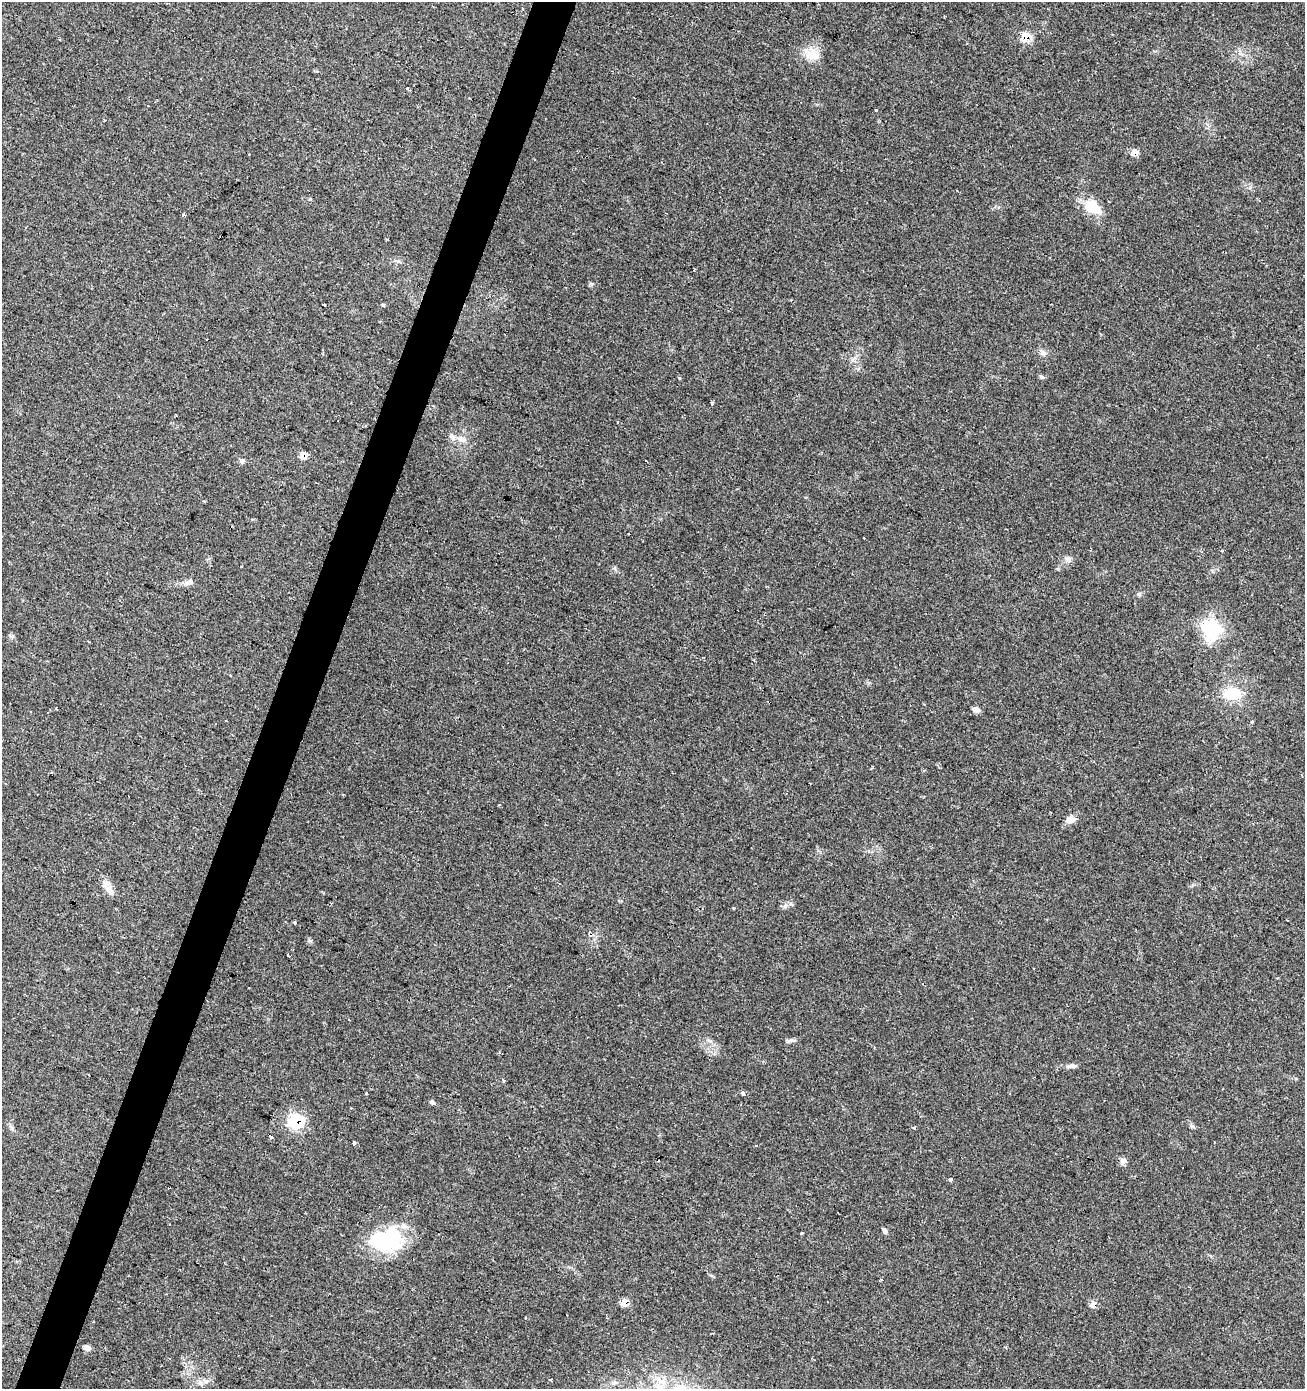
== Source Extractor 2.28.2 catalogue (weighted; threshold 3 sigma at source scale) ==
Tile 7 of 4 x 4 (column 3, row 2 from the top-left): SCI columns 2814-4116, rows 2784-4170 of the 5691 x 5558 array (HDU 1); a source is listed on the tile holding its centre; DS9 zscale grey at full resolution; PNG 1307 x 1391 px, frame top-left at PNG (2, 2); no overlay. Shown black and unused: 3% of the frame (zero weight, under 2 of 3 exposures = <1% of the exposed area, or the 3 px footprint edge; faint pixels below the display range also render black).
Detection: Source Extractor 2.28.2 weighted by HDU 2 'WHT'; one run over the whole footprint, this tile lists its part. Background 0.0504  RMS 0.0045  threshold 0.0203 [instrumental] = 3 sigma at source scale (4.5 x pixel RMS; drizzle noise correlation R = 1.50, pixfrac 1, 0.0396/0.0396 arcsec/px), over >= 5 px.
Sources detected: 62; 8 cosmic-ray / hot-pixel residue — not listed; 1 inside a brighter listed object's ellipse — not listed separately; the other 53 listed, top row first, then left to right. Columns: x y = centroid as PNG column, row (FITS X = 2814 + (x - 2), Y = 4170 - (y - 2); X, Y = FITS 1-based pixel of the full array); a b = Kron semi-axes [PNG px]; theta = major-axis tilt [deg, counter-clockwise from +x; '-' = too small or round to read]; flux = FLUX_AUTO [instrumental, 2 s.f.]
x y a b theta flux
1026 37 9 7 79 7.7
811 55 27 11 -30 6.2
407 89 3 2 - 0.39
148 106 3 2 - 0.35
876 110 3 3 - 2.2
1134 152 10 8 28 2.5
249 154 2 2 - 0.43
1093 207 24 15 -39 11
183 215 3 3 - 2.2
324 305 3 3 - 2.1
1043 353 9 7 -53 1.6
679 377 3 3 - 3
1042 377 8 5 -35 0.79
712 403 3 3 - 3.2
462 439 13 7 -18 2.7
303 455 8 6 -61 4
242 461 7 6 - 1.1
204 501 4 3 - 0.39
1222 551 3 2 - 0.9
1068 558 9 6 14 1.5
241 566 3 2 - 0.38
189 582 13 7 14 1.9
1210 628 24 19 -46 26
12 636 7 4 1 0.77
1232 693 21 14 -4 14
976 709 8 7 - 2.1
1252 722 4 3 - 0.49
499 805 3 3 - 1.4
1071 819 11 8 -3 2.7
109 889 19 9 -58 3.7
733 908 3 3 - 0.55
295 922 3 3 - 2.9
288 956 4 2 - 0.76
790 1040 14 5 8 1.3
1072 1066 11 6 0 1.5
503 1080 3 3 - 2.3
366 1093 3 3 - 1.6
743 1093 4 4 - 1.3
432 1102 6 5 - 0.95
296 1121 8 8 - 39
271 1137 4 3 - 2.1
354 1143 4 3 - 4
756 1146 3 3 - 0.56
1123 1161 10 8 48 1.7
951 1180 3 3 - 2.9
885 1231 8 5 -62 1
801 1233 3 3 - 0.49
386 1240 42 28 6 34
624 1302 7 6 - 5.4
1093 1304 7 6 - 3.1
87 1348 7 6 - 2.2
550 1380 3 3 - 0.67
205 1381 9 6 -15 2
Overlapping masked pixels (flux is a lower limit): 6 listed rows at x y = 1026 37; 1134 152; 303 455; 296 1121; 624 1302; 1093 1304
Unlisted compact peaks at least as high as the median listed source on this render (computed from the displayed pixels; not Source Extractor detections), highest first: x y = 785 906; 1192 1126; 1139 594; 592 284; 310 941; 383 305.